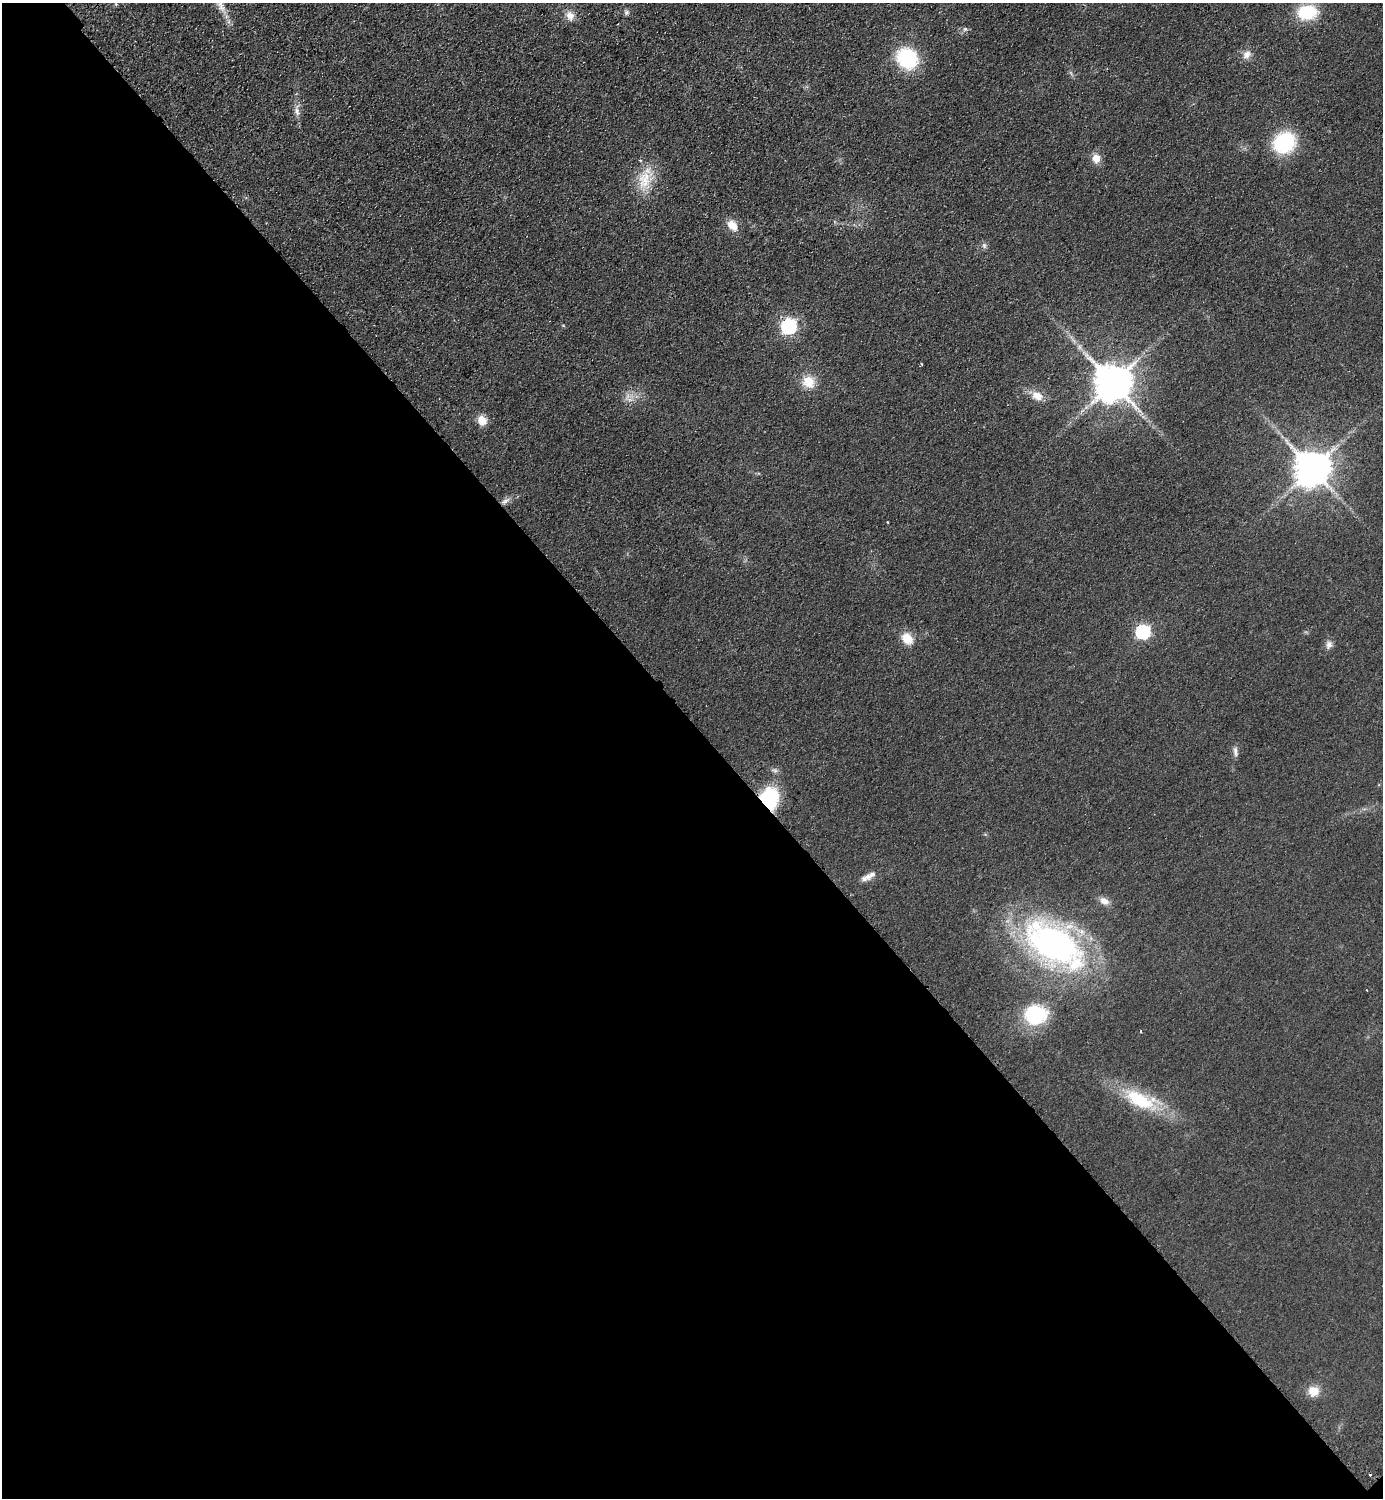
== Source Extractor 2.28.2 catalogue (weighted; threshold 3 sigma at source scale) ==
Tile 14 of 4 x 4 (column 2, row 4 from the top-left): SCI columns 1582-2962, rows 44-1539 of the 6066 x 6072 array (HDU 1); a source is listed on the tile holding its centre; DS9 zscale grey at full resolution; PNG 1385 x 1500 px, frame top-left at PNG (2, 3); no overlay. Shown black and unused: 52% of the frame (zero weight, under 2 of 3 exposures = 3% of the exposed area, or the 3 px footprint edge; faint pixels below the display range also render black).
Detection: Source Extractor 2.28.2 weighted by HDU 2 'WHT'; one run over the whole footprint, this tile lists its part. Background 0.0559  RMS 0.0097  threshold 0.0436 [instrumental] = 3 sigma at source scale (4.5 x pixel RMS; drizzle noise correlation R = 1.50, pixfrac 1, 0.05/0.05 arcsec/px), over >= 5 px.
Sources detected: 38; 1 cosmic-ray / hot-pixel residue — not listed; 1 inside a brighter listed object's ellipse — not listed separately; the other 36 listed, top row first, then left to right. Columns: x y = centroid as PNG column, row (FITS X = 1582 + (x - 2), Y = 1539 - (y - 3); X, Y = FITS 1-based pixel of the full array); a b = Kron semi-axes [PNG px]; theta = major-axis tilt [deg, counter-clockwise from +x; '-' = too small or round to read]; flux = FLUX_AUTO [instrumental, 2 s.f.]
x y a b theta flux
220 4 33 8 -63 14
627 12 7 7 - 2.5
1307 12 19 14 4 44
570 16 14 11 -65 8.2
965 29 6 6 - 1.9
1247 54 12 8 54 6.3
907 59 21 18 -41 65
297 112 13 7 -75 5.1
1284 143 19 17 31 80
1096 158 11 10 - 8.9
644 180 29 17 79 27
732 225 12 8 -49 13
984 246 8 6 -70 2.4
563 325 5 3 - 0.87
789 326 7 6 - 230
1079 347 7 5 -90 2.4
809 382 16 14 -40 16
1113 383 11 10 - 2900
1037 396 15 10 -28 11
629 399 9 4 -9 3.7
482 420 12 10 -56 10
1312 469 10 10 - 2500
505 501 13 6 27 4.5
887 522 2 2 - 0.98
1143 632 6 6 - 160
907 638 15 11 -48 15
1329 645 11 8 72 4.7
1235 751 14 5 -84 3.9
769 799 17 14 79 90
865 878 16 8 20 5.8
1104 901 12 8 -27 6.6
1054 944 62 34 -34 330
1367 990 2 2 - 0.89
1035 1014 25 21 4 57
1140 1100 45 19 -22 58
1314 1391 10 9 - 15
Overlapping masked pixels (flux is a lower limit): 1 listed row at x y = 769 799
Isophote crosses this tile's border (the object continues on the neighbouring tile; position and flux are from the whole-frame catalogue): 1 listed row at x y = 220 4